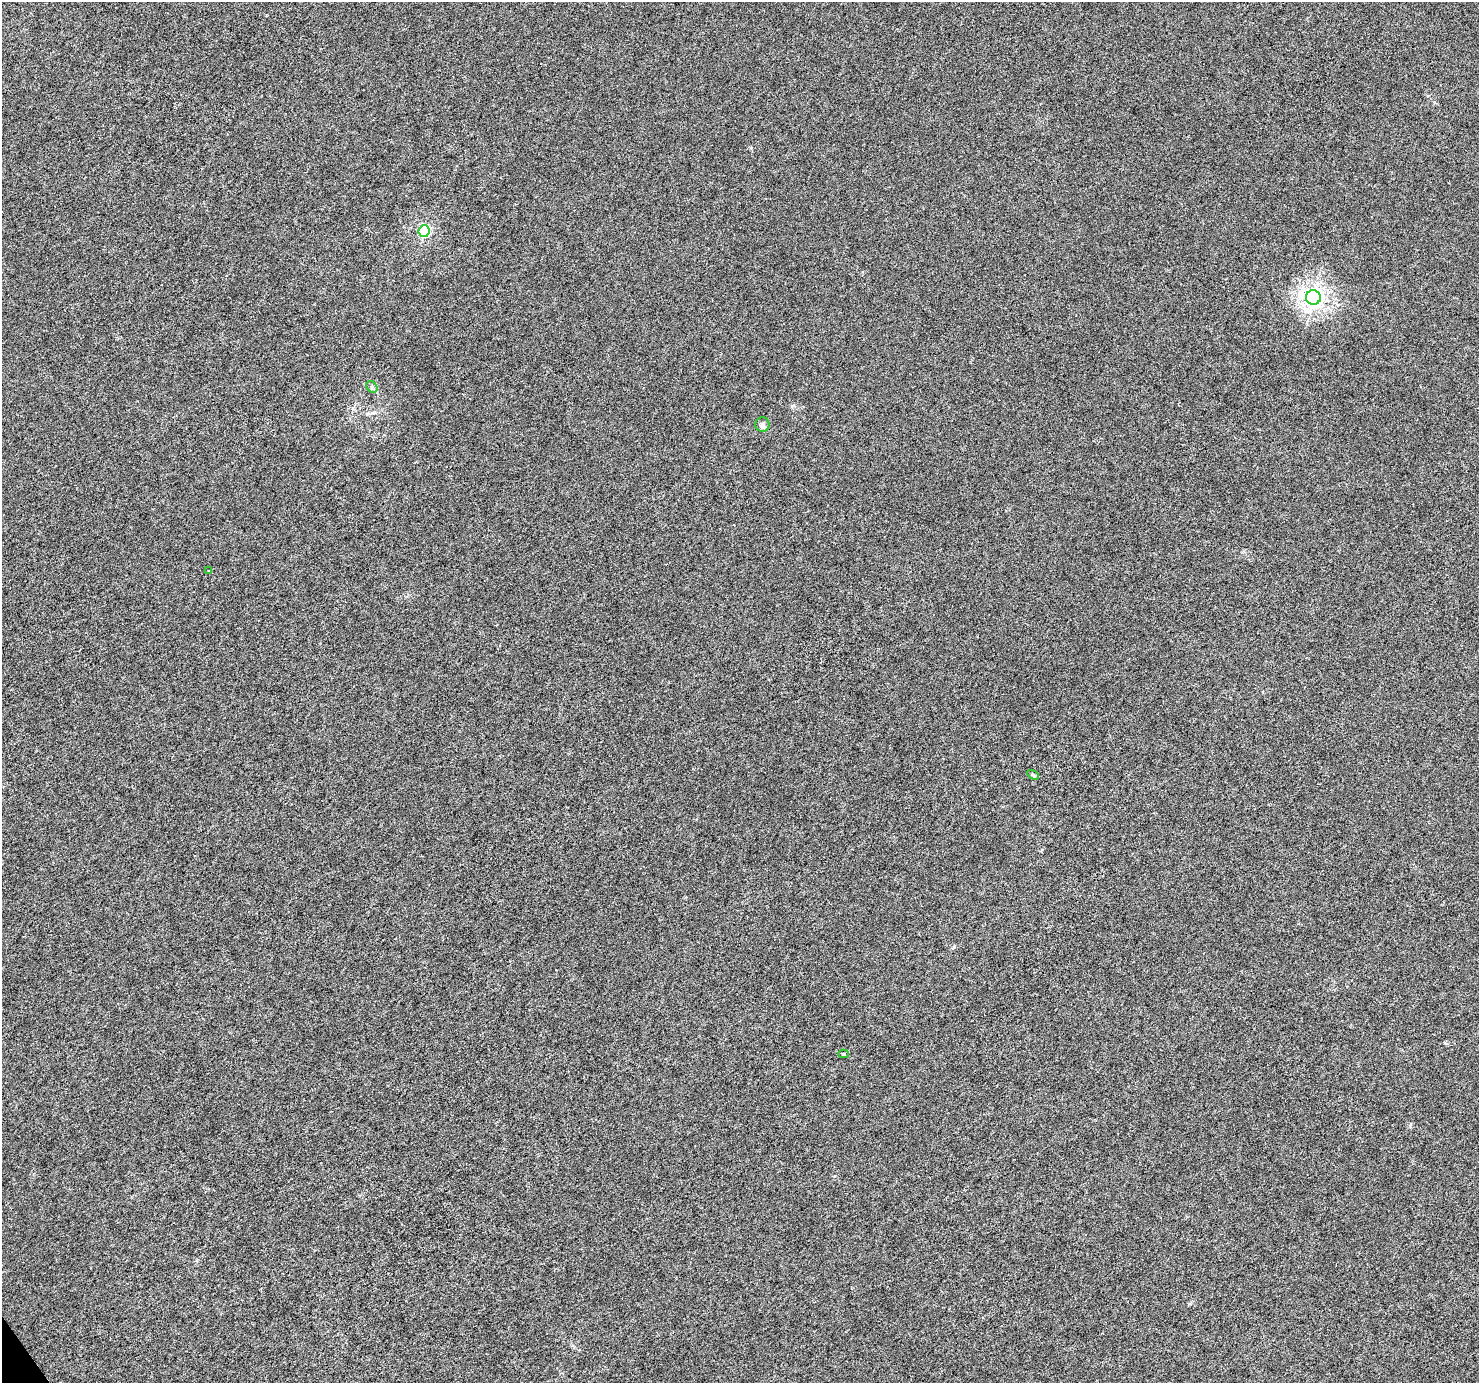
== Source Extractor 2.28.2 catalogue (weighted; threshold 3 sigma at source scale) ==
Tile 7 of 4 x 4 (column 3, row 2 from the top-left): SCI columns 2955-4431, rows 2884-4264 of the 5911 x 5828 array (HDU 1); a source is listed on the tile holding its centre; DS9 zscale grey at full resolution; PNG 1481 x 1385 px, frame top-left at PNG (2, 2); each listed source drawn as its Kron ellipse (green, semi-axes under 4 px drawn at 4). Shown black and unused: <1% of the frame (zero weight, under 4 of 8 exposures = <1% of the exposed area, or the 3 px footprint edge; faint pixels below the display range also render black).
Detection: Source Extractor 2.28.2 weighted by HDU 2 'WHT'; one run over the whole footprint, this tile lists its part. Background -2.55e-04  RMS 0.0013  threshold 0.00521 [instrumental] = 3 sigma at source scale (4.09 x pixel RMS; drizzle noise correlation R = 1.36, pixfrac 0.8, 0.0396/0.0396 arcsec/px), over >= 5 px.
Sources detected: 7; all 7 listed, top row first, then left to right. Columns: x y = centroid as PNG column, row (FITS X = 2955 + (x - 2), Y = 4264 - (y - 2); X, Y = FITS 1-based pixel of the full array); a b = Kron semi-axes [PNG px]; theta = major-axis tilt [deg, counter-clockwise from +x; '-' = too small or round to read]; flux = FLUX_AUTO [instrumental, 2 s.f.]
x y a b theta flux
424 231 6 5 - 13
1313 297 7 7 - 52
372 387 6 5 - 0.23
762 424 7 7 - 0.34
209 571 4 4 - 0.092
1033 775 6 4 -31 0.18
843 1054 5 4 - 0.21